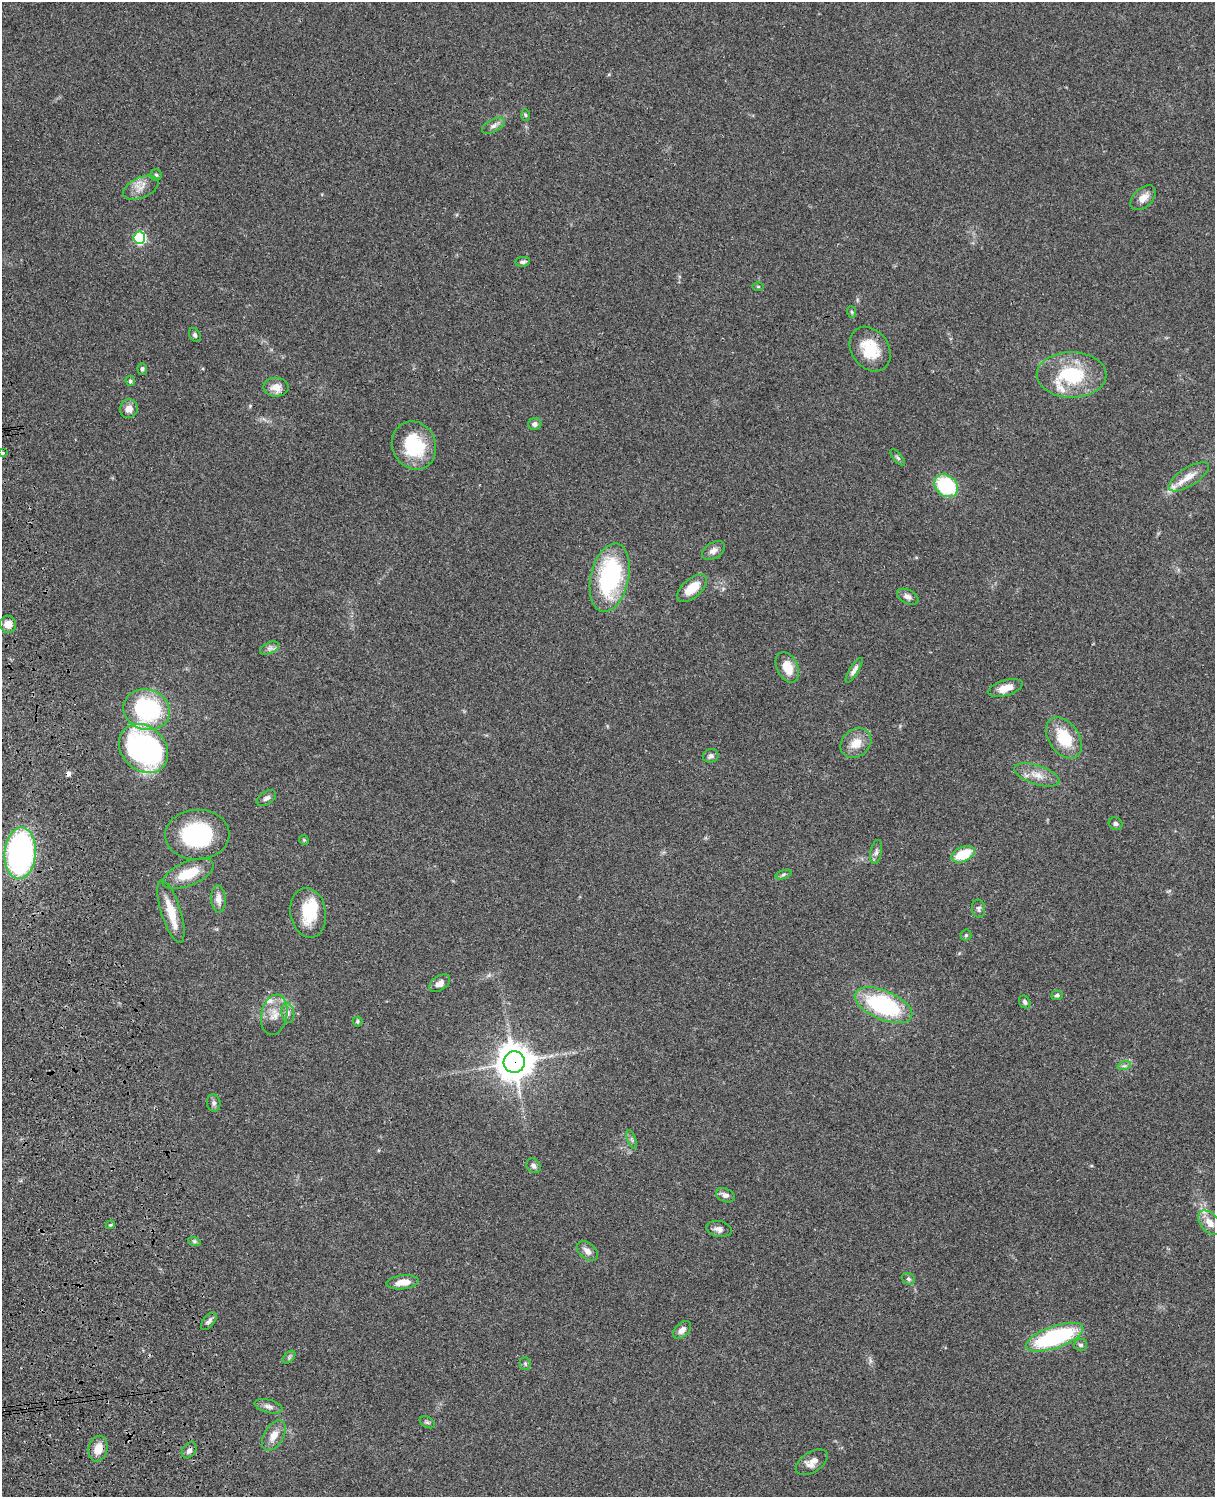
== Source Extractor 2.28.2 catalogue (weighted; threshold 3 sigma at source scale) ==
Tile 7 of 4 x 3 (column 3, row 2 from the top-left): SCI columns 2545-3757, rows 1773-3267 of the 5088 x 4927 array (HDU 1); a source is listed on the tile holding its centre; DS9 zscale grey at full resolution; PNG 1217 x 1499 px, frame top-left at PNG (2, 2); each listed source drawn as its Kron ellipse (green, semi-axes under 4 px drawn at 4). Shown black and unused: <1% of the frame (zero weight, under 3 of 4 exposures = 6% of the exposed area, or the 3 px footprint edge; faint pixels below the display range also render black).
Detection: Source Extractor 2.28.2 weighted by HDU 2 'WHT'; one run over the whole footprint, this tile lists its part. Background 0.0788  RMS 0.0059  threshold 0.0265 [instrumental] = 3 sigma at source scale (4.5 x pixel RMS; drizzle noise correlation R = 1.50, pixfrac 1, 0.05/0.05 arcsec/px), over >= 5 px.
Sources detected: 90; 1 inside a brighter object's white glare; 1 cosmic-ray / hot-pixel residue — neither listed nor drawn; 5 inside a brighter listed object's ellipse — not listed separately; the other 83 listed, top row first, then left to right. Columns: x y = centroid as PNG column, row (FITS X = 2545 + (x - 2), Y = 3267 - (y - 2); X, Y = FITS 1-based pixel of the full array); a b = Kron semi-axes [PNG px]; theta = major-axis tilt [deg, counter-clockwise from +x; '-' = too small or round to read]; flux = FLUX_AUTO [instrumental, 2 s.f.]
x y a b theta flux
525 115 6 4 -87 0.79
494 126 12 6 27 2.4
156 175 5 5 - 0.97
141 188 19 10 24 5.6
1143 198 15 9 44 5.4
139 238 6 6 - 62
523 262 7 5 7 1.5
758 287 5 3 - 0.56
852 312 6 4 -70 0.81
195 335 7 5 -62 1.4
870 349 24 18 -55 19
142 369 6 4 -87 1.2
1071 375 35 23 0 37
130 381 5 4 - 1.1
276 387 12 9 0 6.2
129 409 9 8 - 4.9
535 424 6 6 - 1.8
414 445 24 21 -65 32
3 453 4 4 - 0.81
898 458 10 4 -50 1.2
1189 477 23 9 32 7.8
946 486 13 10 -42 46
714 551 12 8 31 3.4
610 577 34 19 77 72
692 588 18 9 40 11
908 597 12 6 -27 2.5
8 624 9 8 - 5.4
270 648 10 5 26 2.1
787 667 16 10 -63 10
854 670 14 4 58 2.6
1005 688 18 7 17 8.2
147 710 23 20 -18 68
1064 738 23 15 -55 20
856 743 17 13 40 8.4
144 748 27 22 -45 150
711 756 8 6 21 1.7
1037 775 23 9 -18 7.2
266 798 11 6 33 2
1116 824 7 6 - 1.4
197 835 32 25 2 52
304 840 5 4 - 0.65
876 852 12 5 78 2.1
20 853 26 15 86 160
963 854 12 7 24 18
188 874 27 12 22 16
783 874 8 3 19 1.1
218 899 13 7 -86 4.7
978 909 9 6 -83 1.6
171 911 33 10 -72 12
308 913 25 17 -81 20
966 935 5 5 - 0.87
440 983 12 7 35 3.5
1057 995 5 4 - 1.2
1025 1002 7 5 -58 1.5
883 1005 31 14 -23 65
288 1013 10 6 -81 2.4
274 1015 20 13 78 8.2
358 1021 5 5 - 0.8
514 1062 11 10 - 1300
1124 1066 7 4 18 1.2
214 1103 9 6 -82 1.7
632 1139 10 3 -69 0.98
534 1166 8 6 -44 2
725 1195 10 6 -25 2.3
1210 1223 14 9 -49 6
110 1225 4 3 - 0.65
719 1229 13 8 -9 3.3
194 1241 6 4 -18 0.93
587 1251 12 8 -41 3.5
909 1279 7 5 -32 1.4
402 1282 16 7 6 6.7
209 1321 10 5 51 1.8
682 1330 11 7 44 3.4
1055 1337 30 11 19 65
1081 1345 6 6 - 1.5
289 1357 8 4 46 1.2
525 1363 6 5 - 1
268 1406 14 6 -14 2.8
427 1422 8 5 -29 1.2
274 1436 17 9 60 6.2
98 1449 13 9 77 6.7
189 1450 9 6 50 2.2
812 1462 18 10 32 5
Overlapping masked pixels (flux is a lower limit): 1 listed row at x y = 514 1062
Isophote crosses this tile's border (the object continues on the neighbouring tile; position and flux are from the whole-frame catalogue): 1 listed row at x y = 3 453